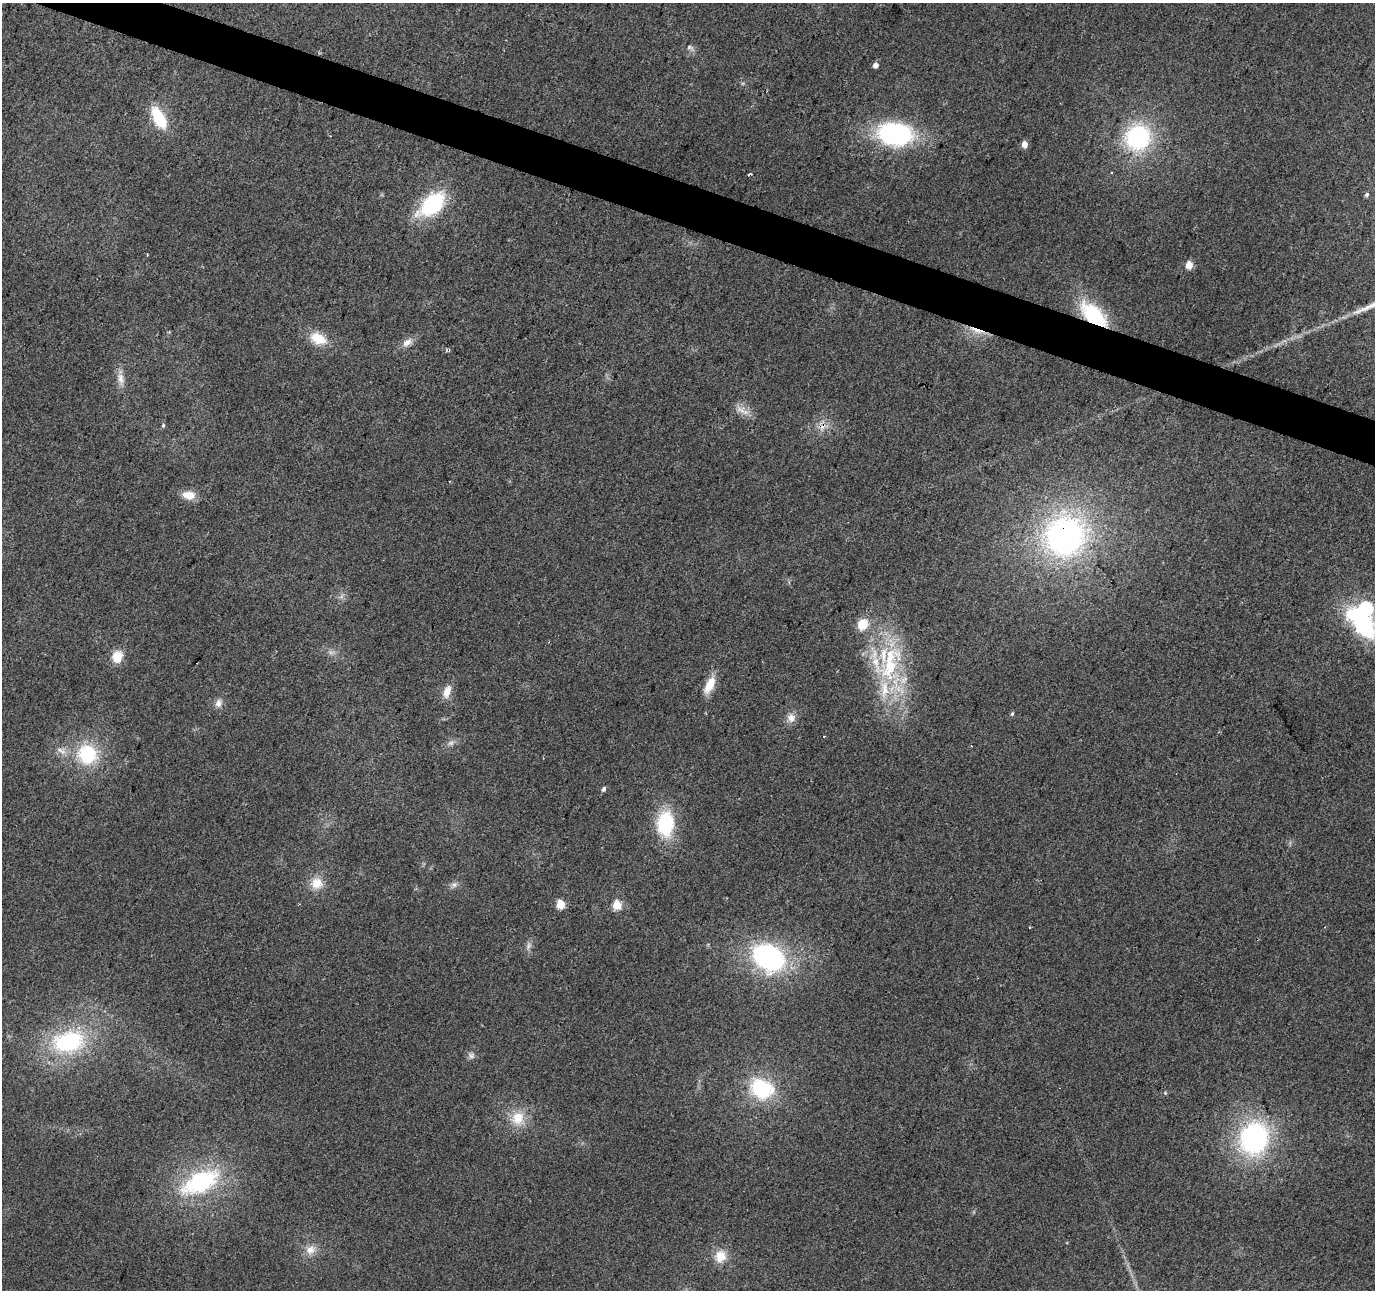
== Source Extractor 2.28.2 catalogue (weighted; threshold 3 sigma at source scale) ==
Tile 11 of 4 x 4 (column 3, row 3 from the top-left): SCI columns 2747-4119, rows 1502-2789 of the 5500 x 5642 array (HDU 1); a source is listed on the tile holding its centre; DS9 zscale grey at full resolution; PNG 1377 x 1292 px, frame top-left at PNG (2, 3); no overlay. Shown black and unused: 3% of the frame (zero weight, under 2 of 3 exposures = <1% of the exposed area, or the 3 px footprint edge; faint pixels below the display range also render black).
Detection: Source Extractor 2.28.2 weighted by HDU 2 'WHT'; one run over the whole footprint, this tile lists its part. Background 0.0384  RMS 0.0065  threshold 0.0294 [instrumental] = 3 sigma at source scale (4.5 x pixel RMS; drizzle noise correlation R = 1.50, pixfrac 1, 0.0396/0.0396 arcsec/px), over >= 5 px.
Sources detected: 61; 1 too faint to see at this stretch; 2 inside a brighter object's white glare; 3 cosmic-ray / hot-pixel residue — not listed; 5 inside a brighter listed object's ellipse — not listed separately; the other 50 listed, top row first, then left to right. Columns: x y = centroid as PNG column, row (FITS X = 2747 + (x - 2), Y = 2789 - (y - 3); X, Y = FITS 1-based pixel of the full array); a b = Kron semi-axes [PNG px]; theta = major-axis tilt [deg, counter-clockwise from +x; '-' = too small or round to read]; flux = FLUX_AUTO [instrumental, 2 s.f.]
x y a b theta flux
690 47 12 6 -28 2.3
875 65 5 5 - 3.7
159 118 21 10 -62 30
895 134 32 21 -6 100
1138 137 27 25 40 75
1024 144 5 4 - 7.2
1111 173 3 2 - 0.91
750 174 4 3 - 2.5
1367 194 5 4 - 1.5
432 204 27 15 42 63
147 255 3 3 - 0.59
1189 265 5 5 - 13
1094 315 27 14 -42 53
977 330 25 5 -19 7
169 332 4 4 - 0.77
318 338 22 13 -24 15
407 342 15 9 40 5
121 379 19 8 -78 5.9
163 425 6 4 70 1
189 495 17 10 -5 8.2
1065 536 45 42 32 180
862 624 11 9 50 13
1363 624 37 20 -55 75
117 656 13 11 76 11
890 667 50 26 61 57
710 685 23 9 64 11
447 691 17 9 70 7
218 703 12 9 73 3.9
1012 714 6 4 73 1.1
791 718 12 11 - 5.1
451 743 9 6 16 2.4
61 751 17 8 -26 5.6
87 754 23 22 - 40
603 789 6 5 - 1.8
665 824 22 15 86 49
316 883 17 15 28 11
454 885 9 7 56 2.4
560 905 5 5 - 28
617 905 5 5 - 28
528 946 10 6 55 2.5
768 958 33 26 -35 110
68 1042 35 23 11 68
471 1055 10 8 -32 2.6
761 1089 27 21 -22 47
1165 1093 5 4 - 0.77
518 1118 19 17 39 15
1254 1138 31 26 72 120
200 1182 40 21 26 74
310 1250 15 12 26 7
720 1256 14 13 - 12
Overlapping masked pixels (flux is a lower limit): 3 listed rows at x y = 1094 315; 977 330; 1065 536
Isophote crosses this tile's border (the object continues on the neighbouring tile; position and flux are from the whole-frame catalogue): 1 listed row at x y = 1363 624